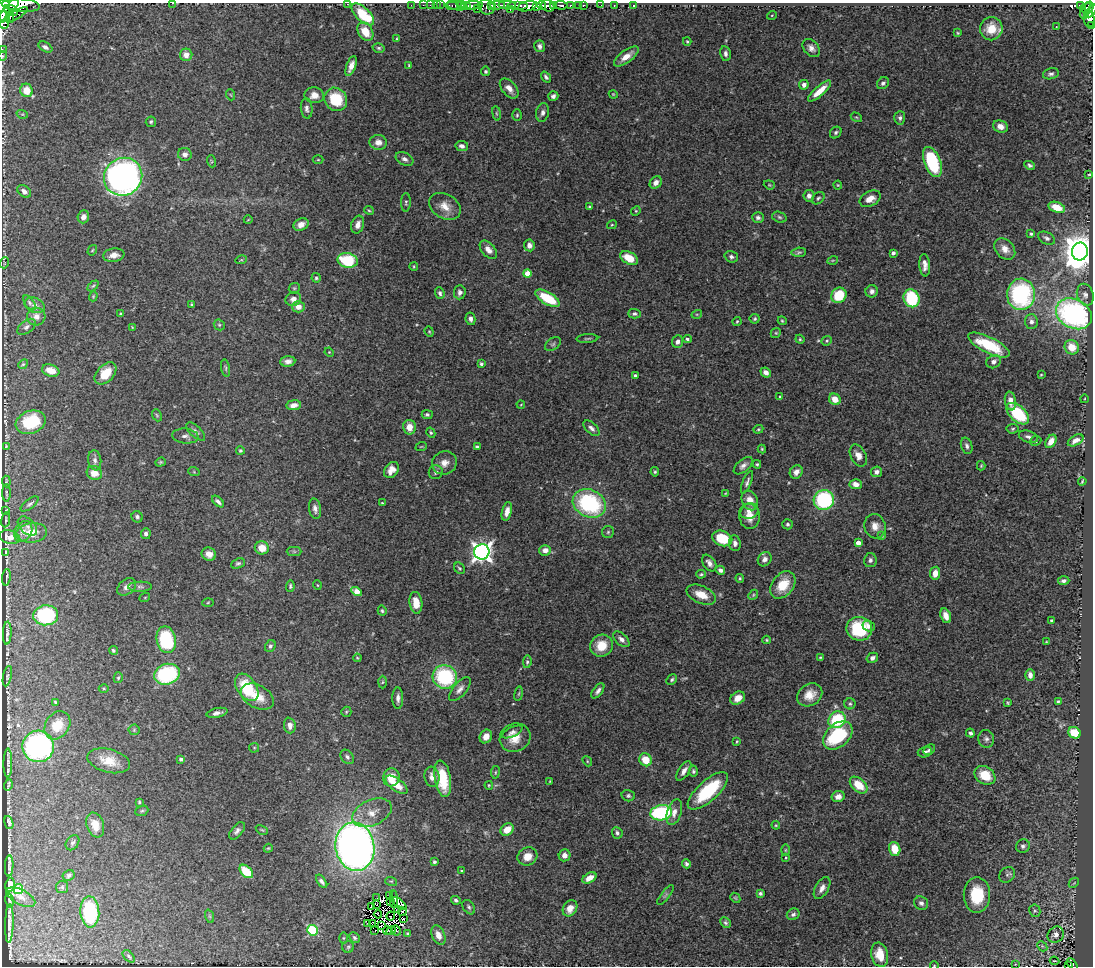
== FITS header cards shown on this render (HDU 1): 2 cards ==
NAXIS1  =                 1091
NAXIS2  =                  964

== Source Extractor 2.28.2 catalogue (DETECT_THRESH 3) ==
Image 1091 x 964 px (HDU 1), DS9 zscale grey, 1 PNG px = 1 image px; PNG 1095 x 968 px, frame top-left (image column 1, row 964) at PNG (2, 3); each listed source drawn as its Kron ellipse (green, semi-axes under 4 px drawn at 4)
Background 0.609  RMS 0.035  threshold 0.106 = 3 sigma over >= 5 px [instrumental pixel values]
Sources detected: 464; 13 with non-positive FLUX_AUTO (blend fragments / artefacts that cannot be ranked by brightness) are neither listed nor drawn; the other 451 listed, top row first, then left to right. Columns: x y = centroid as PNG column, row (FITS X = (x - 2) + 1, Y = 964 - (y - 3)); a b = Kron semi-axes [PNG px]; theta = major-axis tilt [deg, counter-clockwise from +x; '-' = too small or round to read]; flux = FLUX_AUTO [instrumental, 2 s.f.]
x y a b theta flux
172 3 3 2 - 24
13 4 7 4 40 500
347 4 2 2 - 21
21 5 19 6 -4 1100
411 5 2 2 - 6.5
423 5 2 2 - 8.4
430 5 2 2 - 13
436 5 2 2 - 9.5
440 5 2 2 - 6.9
462 5 6 4 -31 170
472 5 11 3 4 700
497 5 7 3 -1 180
507 5 8 3 -3 130
517 5 10 3 0 270
542 5 4 3 - 220
553 5 3 3 - 140
561 5 7 3 -4 85
579 5 3 3 - 28
583 5 3 3 - 17
601 5 2 2 - 6.3
614 5 3 2 - 15
634 5 3 2 - 2.2
1080 5 4 3 - 110
452 6 6 3 -8 40
457 6 10 4 -9 160
467 6 4 3 - 310
491 6 4 3 - 130
527 6 9 5 13 1100
548 6 7 5 -29 440
570 6 3 3 - 220
486 7 8 7 - 87
537 7 4 3 - 130
1089 7 6 3 74 170
1085 8 6 3 28 150
477 9 2 2 - 25
510 9 3 2 - 48
11 10 7 5 -18 870
3 11 12 6 83 2300
1091 11 7 3 57 120
363 14 14 7 -43 110
1084 14 4 3 - 40
16 15 13 3 28 220
772 15 5 3 - 2.2
3 16 6 4 14 930
10 17 6 3 -82 300
1089 19 8 5 -83 170
4 20 9 5 -89 880
1091 26 4 2 - 13
1056 27 2 2 - 1.3
991 29 11 11 - 44
365 32 10 7 -59 49
958 33 4 4 - 2.5
396 39 4 2 - 2.5
687 41 4 3 - 3.1
539 46 6 5 - 8.6
45 47 7 4 -31 8
379 48 6 4 -15 4.3
811 48 10 7 -48 13
2 49 2 2 - 7.8
725 54 8 5 -80 7.9
186 55 6 6 - 20
3 56 5 3 - 2
626 56 14 6 36 26
409 65 3 3 - 2.3
351 66 10 4 69 17
486 71 5 4 - 3.8
1051 74 8 5 13 7
546 77 6 4 -54 5.2
883 83 6 5 - 6.8
804 85 5 4 - 10
509 88 12 7 -49 18
26 90 7 6 - 36
820 91 15 5 42 36
613 94 4 3 - 2.2
231 95 5 3 - 2.1
314 95 10 8 -2 19
553 96 5 5 - 6.9
336 99 12 11 - 92
307 108 10 6 -85 10
497 113 7 3 -81 3
543 113 9 6 78 10
22 114 6 3 -17 2.6
517 115 6 4 88 3.8
856 117 6 3 -30 2.6
900 118 7 5 86 6.3
151 122 5 5 - 4.3
1000 126 8 6 -18 16
836 132 6 5 - 5.5
378 142 8 7 - 16
462 146 6 5 - 8.7
185 154 7 6 - 11
404 159 9 6 -28 9.1
318 160 5 3 - 2.4
211 161 6 4 -71 2.9
932 162 16 8 -69 170
1030 165 5 4 - 5.3
1089 174 3 2 - 2
123 177 19 18 - 1000
656 183 7 5 45 13
769 185 6 4 -21 2.8
838 185 4 4 - 2.3
24 191 8 5 -37 8.7
809 196 6 5 - 10
818 198 7 5 43 4.7
870 199 11 7 28 22
406 202 9 5 89 4.6
445 206 17 12 -32 31
590 207 3 3 - 4.6
1057 207 8 5 -20 42
369 210 5 3 - 2.8
636 211 5 4 - 2.9
83 217 6 5 - 12
758 217 6 5 - 6.3
779 217 7 5 -19 5
248 220 4 3 - 1.7
301 224 8 6 27 15
358 225 9 6 73 15
612 225 5 4 - 2.7
1031 234 4 3 - 3.8
1046 238 9 5 -26 7.2
529 245 6 5 - 15
1005 249 12 9 -48 23
92 250 5 4 - 2.6
488 250 11 6 -48 15
799 252 7 4 3 4.1
1080 252 9 8 - 5700
893 253 4 3 - 7.2
114 255 11 6 8 16
731 257 7 5 -19 6.7
629 258 9 6 -28 46
241 260 6 3 17 2.5
348 260 10 7 -11 140
833 260 5 3 - 2.4
4 263 5 3 - 1.8
925 265 11 5 -85 14
414 266 4 3 - 2.7
527 274 4 4 - 41
316 278 4 4 - 3.5
93 286 6 4 44 3.6
294 288 6 5 - 3.6
872 291 6 6 - 9.1
460 292 7 6 - 8.5
440 293 6 4 -72 5.2
1021 294 15 14 - 330
839 295 8 7 - 78
1085 295 11 8 -72 11
93 296 5 4 - 2.7
548 298 14 6 -31 94
911 298 9 7 -67 160
293 299 8 7 - 13
29 303 8 4 -55 4.6
35 305 10 7 -24 11
191 305 3 3 - 3.2
298 307 6 5 - 23
121 314 3 3 - 3
634 314 6 4 -3 4.7
697 314 5 3 - 2.3
1074 314 19 14 -27 510
36 317 9 9 - 15
470 319 6 5 - 8.5
755 319 5 5 - 3.8
737 321 4 3 - 2.7
782 321 4 3 - 3
1031 322 7 6 - 11
219 325 6 5 - 3.8
26 327 10 6 38 8.3
132 327 4 2 - 1.7
429 332 5 4 - 2.9
776 333 5 4 - 3.2
587 338 11 3 4 4
687 339 4 3 - 4.4
800 339 4 4 - 2.9
827 341 5 4 - 3
678 342 6 5 - 10
553 344 9 5 35 5.5
989 345 23 8 -26 120
1072 347 7 7 - 37
329 352 5 4 - 2.5
288 361 7 5 4 11
994 362 7 6 - 12
23 364 5 4 - 3.2
481 364 4 3 - 4.7
226 368 9 3 -79 3.7
51 370 9 6 -17 35
766 372 5 4 - 12
105 373 13 8 46 49
1041 375 3 3 - 2.2
635 376 3 3 - 5.6
780 397 3 3 - 3
835 399 6 5 - 29
1084 399 4 3 - 1.8
1010 401 9 5 -80 15
521 404 4 2 - 1.6
294 405 7 5 8 15
427 414 5 4 - 5.1
1018 414 13 7 -43 140
157 415 6 4 -68 3.2
31 422 15 11 21 110
409 427 7 6 - 26
591 428 10 5 -43 9.2
758 429 5 4 - 2.8
1013 429 6 4 6 3.6
196 432 12 5 -43 9
431 433 5 4 - 3.9
185 436 13 7 -6 11
1028 437 10 5 -18 8.3
1076 440 8 5 30 16
1036 441 6 4 24 3.4
1051 441 7 5 59 22
6 446 3 2 - 1.9
967 446 8 5 -72 8.2
421 447 6 3 19 2.6
477 447 4 4 - 7
762 449 4 4 - 2.9
240 450 4 4 - 3.1
858 456 12 7 -62 20
95 460 10 6 -82 9.4
160 462 5 4 - 3
444 463 12 11 - 21
757 464 4 4 - 3.5
743 466 11 6 40 11
981 466 4 4 - 2.2
391 470 9 6 53 20
194 472 6 3 -19 2.5
436 472 7 7 - 7.8
655 472 4 4 - 3.2
796 472 7 6 - 15
877 472 6 5 - 9.7
94 473 8 7 - 25
6 481 6 3 -85 2.6
1082 481 4 2 - 2.7
747 482 12 4 67 7.8
856 484 6 5 - 19
6 493 9 3 -89 3.2
726 493 4 2 - 1.6
750 500 10 7 -64 27
824 500 10 10 - 250
218 502 7 4 -43 7.4
382 503 4 2 - 2.3
589 503 17 13 -24 260
30 504 11 4 38 5.6
315 509 10 6 -79 12
6 510 3 2 - 1.6
749 511 9 8 - 17
507 512 9 5 77 19
750 516 12 10 -87 27
137 517 6 5 - 5.8
6 520 7 3 80 2.7
787 524 5 5 - 4.7
27 526 11 7 -44 10
875 526 12 10 -71 21
23 531 11 8 55 13
608 532 6 6 - 4.7
32 533 15 9 7 40
146 534 5 5 - 7.1
882 536 4 4 - 2.5
9 537 10 7 -13 17
722 538 10 7 -21 86
735 543 8 6 -84 10
858 543 4 4 - 21
262 548 7 6 - 29
545 550 6 5 - 16
294 551 7 4 -1 4.3
6 552 4 2 - 1.6
482 552 7 7 - 1400
209 554 7 6 - 15
765 559 7 6 - 12
870 560 7 6 - 6.9
238 563 7 5 23 5.2
709 563 9 6 -54 11
459 568 6 5 - 3.9
720 570 5 4 - 8.8
935 573 6 5 - 23
701 574 5 3 - 3.3
6 577 8 2 83 3
740 578 4 3 - 3.1
1064 581 6 4 4 6.2
317 585 5 3 - 2
783 585 15 10 51 56
290 586 6 4 88 3.9
127 587 10 7 39 13
140 587 12 5 0 6.6
357 591 5 4 - 42
701 595 16 8 -24 35
753 595 5 4 - 3.8
145 597 5 3 - 2
208 602 5 3 - 2.5
416 603 11 6 -83 38
382 611 5 4 - 3.7
46 615 12 10 6 240
946 616 8 5 -68 20
1052 621 3 3 - 5.2
869 626 6 5 - 11
859 629 13 12 - 150
7 633 11 3 87 6.5
621 639 10 5 -43 12
166 640 13 9 -77 180
767 640 4 4 - 3
1046 642 3 2 - 1.7
270 646 6 5 - 5.6
601 646 11 11 - 49
113 650 4 4 - 4.3
820 657 4 3 - 2.3
357 658 4 3 - 2.2
872 658 6 5 - 9.9
527 662 6 4 81 4.3
167 674 13 10 17 190
1030 675 6 4 -88 13
7 676 10 2 78 3
445 677 12 11 - 200
118 678 5 4 - 3.8
672 680 6 4 47 4.6
382 682 6 4 88 3.1
247 687 15 9 -56 110
104 688 5 3 - 2.5
460 689 14 6 50 13
598 691 9 4 54 8.6
519 694 7 3 81 3.2
810 695 13 10 34 31
257 697 18 11 -29 44
398 698 11 5 -89 10
738 698 8 6 35 26
1058 701 4 3 - 3.5
55 702 4 3 - 3.3
1007 703 3 3 - 2.7
850 704 5 5 - 4.5
346 712 5 5 - 3
217 713 10 4 12 10
837 720 9 8 - 130
57 725 15 11 55 47
290 726 8 6 -84 12
134 730 5 5 - 3.4
512 732 11 4 25 8.4
970 733 4 4 - 6.6
1074 733 6 5 - 65
838 735 17 11 42 180
486 736 7 6 - 17
515 738 16 14 26 40
986 739 9 8 - 8.9
737 741 3 2 - 2.2
38 746 16 15 - 480
254 748 5 5 - 2.8
929 750 6 4 38 5.1
925 752 7 5 17 6.8
347 757 8 6 -50 6.4
181 759 4 3 - 6.9
645 760 6 6 - 44
109 761 22 11 -15 43
587 761 5 4 - 3.1
8 763 14 3 90 5.8
684 771 11 5 58 13
693 771 5 4 - 4.1
495 772 6 3 81 2.7
985 775 11 8 -33 62
391 777 9 8 - 37
432 777 10 7 -82 14
443 779 18 8 -80 81
550 781 3 2 - 1.5
8 785 5 2 - 3
397 785 13 6 -36 37
489 785 4 3 - 2.7
859 785 10 6 -41 57
708 791 25 10 42 150
628 796 7 5 -15 5
838 796 6 5 - 15
139 802 3 3 - 2.9
142 811 7 5 21 4.1
674 812 13 7 73 19
372 813 21 12 24 36
661 813 11 7 10 260
9 822 7 3 -74 5.2
95 825 13 8 -72 30
776 825 4 4 - 2.3
507 829 7 5 38 32
262 830 6 2 -29 2.5
237 831 10 5 49 8.3
617 833 6 5 - 6.1
72 843 8 6 54 6
1023 846 7 6 - 7.3
355 847 24 19 -82 2000
268 848 4 4 - 2.6
895 849 7 5 -73 45
785 850 6 4 90 3
564 855 6 5 - 14
527 856 10 8 26 30
786 858 4 3 - 2.4
434 862 3 3 - 5.2
686 864 4 4 - 6.1
9 866 10 2 87 6.6
246 871 8 5 -46 79
461 871 3 2 - 2
69 875 6 5 - 5.4
1007 875 8 7 - 7.6
589 878 7 5 30 22
322 881 8 4 -54 7.4
391 881 6 3 -17 2.6
1074 883 6 2 45 1.7
10 885 7 4 80 16
62 887 6 6 - 4.7
822 888 12 6 60 14
18 889 5 5 - 100
760 893 4 3 - 4.8
665 895 12 4 52 5.3
977 895 17 13 90 97
390 896 3 2 - 1.4
21 897 16 7 -29 14
377 898 2 2 - 1.3
735 898 5 4 - 3
394 899 9 3 -88 0.44
10 900 7 3 -80 4.6
456 900 5 4 - 5.1
390 901 3 2 - 4.8
921 903 7 6 - 7.7
376 904 3 2 - 0.67
399 904 9 4 -40 4.2
371 906 2 2 - 1
469 907 8 5 -55 4.9
570 908 9 6 58 21
397 910 4 2 - 4
402 911 4 2 - 2.1
1035 911 6 5 - 4.2
90 912 15 9 -87 180
378 914 4 2 - 3.7
793 914 6 5 - 6.9
209 916 7 4 -70 3.4
391 916 4 2 - 7.6
403 919 2 2 - 1.8
9 923 19 3 88 11
725 923 6 5 - 4.8
368 924 3 2 - 1.6
372 924 3 2 - 2.6
381 925 2 2 - 2.8
312 930 5 5 - 210
396 930 5 2 - 0.68
375 931 3 2 - 5
387 931 4 3 - 0.12
391 931 5 3 - 5.5
408 933 3 3 - 3.3
438 935 10 6 -66 16
1056 935 9 7 39 14
343 938 5 3 - 2.5
354 938 5 5 - 4.5
1042 946 6 4 -47 3.7
348 947 6 6 - 3.9
880 955 12 8 -78 43
129 956 7 4 -46 4.3
1055 961 5 2 - 2.1
1015 964 4 4 - 2
934 965 4 3 - 1.6
1072 965 7 3 -53 42
1068 966 4 2 - 32
At the frame edge (FLAGS 8, measured only in part): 14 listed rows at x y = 172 3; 13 4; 347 4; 21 5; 3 11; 1091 11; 3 16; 1089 19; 4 20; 1091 26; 2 49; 3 56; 934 965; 1068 966
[13 non-positive-flux detections neither listed nor drawn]